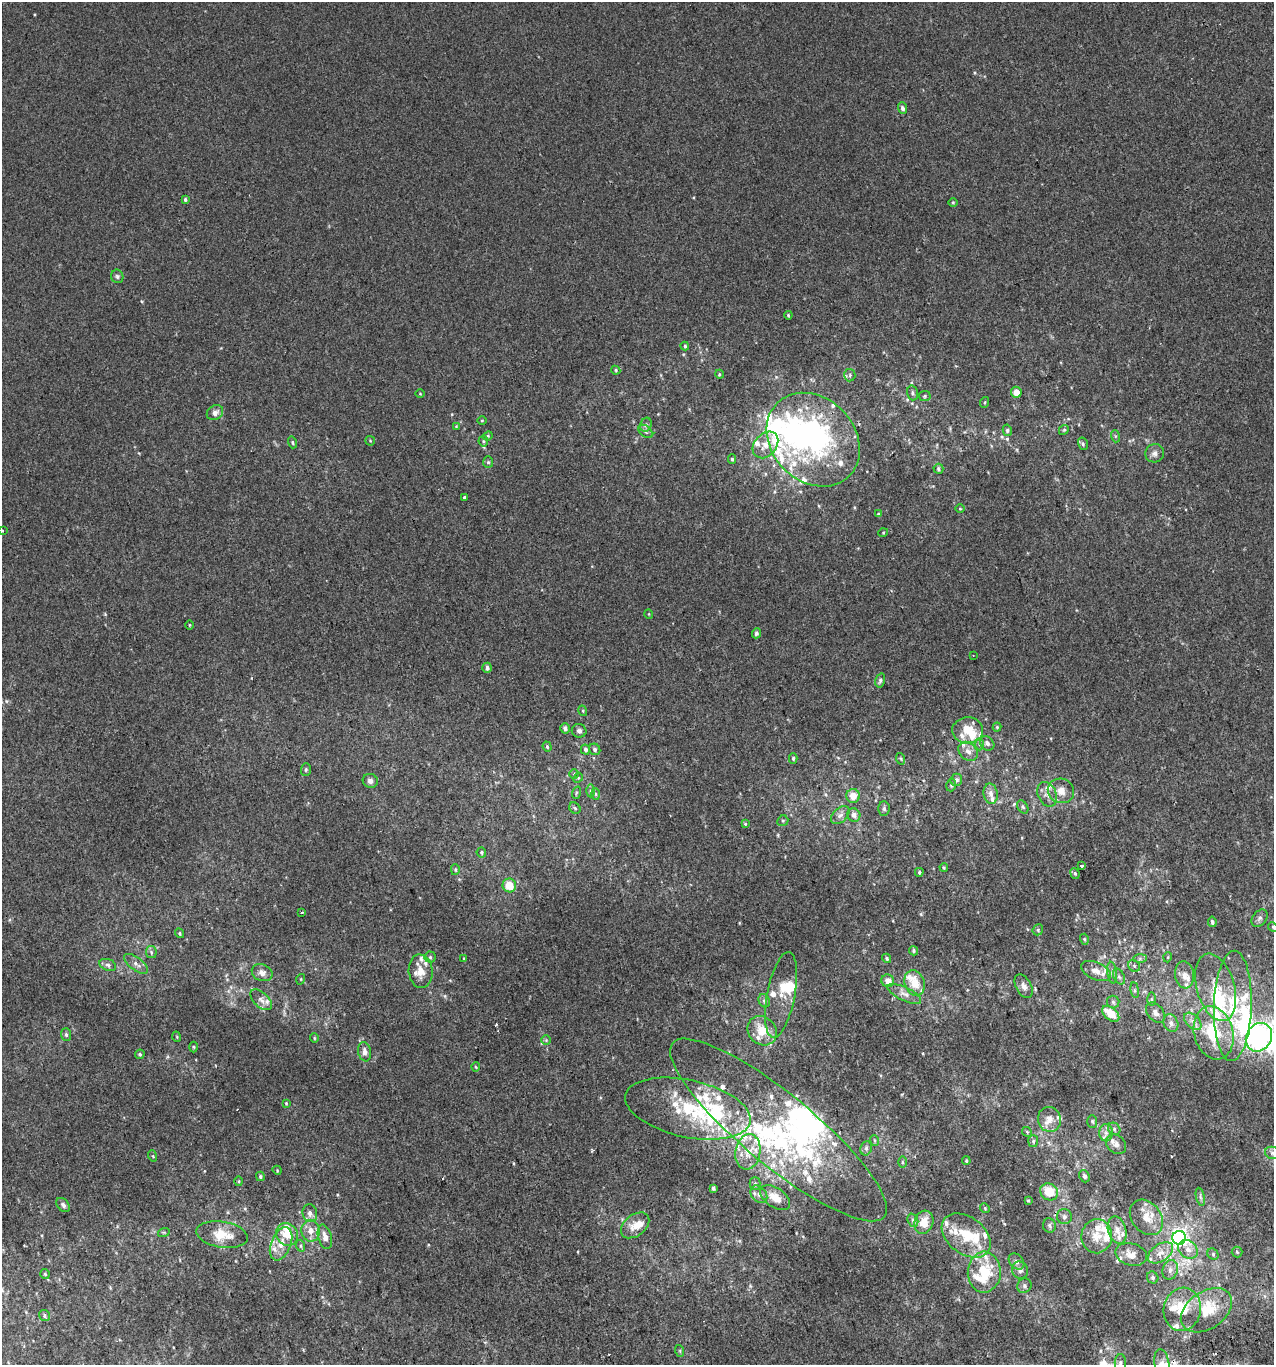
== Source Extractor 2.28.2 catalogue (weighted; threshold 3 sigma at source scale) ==
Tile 6 of 4 x 4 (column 2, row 2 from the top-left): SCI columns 1359-2630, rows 2770-4132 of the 5313 x 5536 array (HDU 1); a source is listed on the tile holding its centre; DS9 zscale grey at full resolution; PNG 1276 x 1367 px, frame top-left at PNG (2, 2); each listed source drawn as its Kron ellipse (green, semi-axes under 4 px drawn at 4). Shown black and unused: <1% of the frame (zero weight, under 2 of 3 exposures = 2% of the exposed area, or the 3 px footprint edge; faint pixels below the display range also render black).
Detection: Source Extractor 2.28.2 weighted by HDU 2 'WHT'; one run over the whole footprint, this tile lists its part. Background 3.90e-04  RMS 0.0036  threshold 0.0164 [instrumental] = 3 sigma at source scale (4.5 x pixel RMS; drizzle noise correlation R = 1.50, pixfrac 1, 0.0396/0.0396 arcsec/px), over >= 5 px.
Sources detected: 289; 10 inside a brighter object's white glare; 3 cosmic-ray / hot-pixel residue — neither listed nor drawn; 75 inside a brighter listed object's ellipse — not listed separately; the other 201 listed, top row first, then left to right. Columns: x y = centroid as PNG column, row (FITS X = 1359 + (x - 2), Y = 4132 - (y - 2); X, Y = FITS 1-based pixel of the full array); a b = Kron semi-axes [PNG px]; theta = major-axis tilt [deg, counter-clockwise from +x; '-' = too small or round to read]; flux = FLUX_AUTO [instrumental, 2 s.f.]
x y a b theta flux
903 108 6 4 -68 0.97
185 200 4 3 - 0.61
953 202 5 3 - 0.31
117 276 7 6 - 0.76
788 315 4 4 - 0.35
685 346 4 4 - 0.54
616 370 5 4 - 0.43
719 374 4 3 - 0.34
850 375 6 5 - 0.76
1016 392 5 5 - 3.1
913 393 7 5 -74 0.77
420 394 4 3 - 0.28
925 396 6 5 - 0.58
985 402 5 3 - 0.35
215 413 8 7 - 1.8
482 420 5 3 - 0.29
646 425 7 5 68 0.84
456 426 4 4 - 0.28
1007 430 6 4 -79 0.58
1064 430 5 4 - 0.46
646 431 9 5 -36 0.87
488 436 5 4 - 0.41
1115 436 6 4 -72 0.47
813 440 51 41 -46 67
370 441 5 4 - 0.38
483 441 5 5 - 0.59
292 442 6 4 -74 0.53
1083 444 6 5 - 0.69
765 445 15 11 48 4.5
1155 453 9 9 - 1.6
732 459 4 4 - 0.55
488 462 6 5 - 0.62
938 469 5 5 - 0.69
464 497 3 3 - 0.97
960 509 5 3 - 0.31
878 514 4 4 - 0.41
2 530 3 2 - 0.6
883 533 5 3 - 0.3
649 614 5 3 - 0.27
189 625 5 3 - 0.29
756 633 5 4 - 0.98
973 656 3 2 - 0.23
487 668 5 4 - 1.1
880 680 7 4 75 0.78
583 711 5 3 - 0.37
997 727 4 4 - 0.4
565 728 5 4 - 1.3
968 730 15 13 2 6.6
579 731 7 6 - 1.2
987 743 8 6 -46 1.2
979 744 6 4 -88 0.57
547 747 5 4 - 0.5
585 749 5 4 - 0.91
595 749 6 5 - 0.86
968 751 11 8 -43 2.3
793 758 5 4 - 0.59
901 759 6 3 -71 0.42
306 770 6 5 - 0.54
574 774 5 5 - 0.53
578 778 5 4 - 0.38
956 780 6 5 - 1.1
370 781 7 7 - 1.3
951 785 6 5 - 0.57
591 791 6 4 90 0.75
1061 791 13 12 - 4.1
576 793 6 4 71 0.46
595 794 6 4 -88 0.51
991 794 10 7 -80 1.9
1047 794 13 9 -66 2.5
853 796 7 7 - 3.8
1023 807 7 4 -60 0.65
575 808 6 5 - 0.65
884 809 7 5 -89 0.8
840 815 11 7 43 1.7
854 815 7 6 - 2
783 821 6 5 - 0.57
745 824 3 3 - 1
481 852 5 5 - 0.62
1081 866 4 3 - 0.58
944 868 4 4 - 0.39
455 870 5 4 - 0.46
919 872 4 3 - 0.44
1075 873 5 4 - 0.54
509 885 7 6 - 5.7
302 912 3 3 - 0.35
1260 918 10 6 51 1.2
1212 922 5 4 - 0.69
1273 927 5 4 - 0.38
1038 930 6 5 - 0.53
180 933 5 4 - 0.5
1084 939 5 4 - 0.43
913 951 4 4 - 0.62
151 952 6 5 - 0.69
430 957 5 5 - 0.59
1168 957 5 3 - 0.35
887 958 5 4 - 0.63
464 959 3 3 - 0.33
1140 959 7 4 0 0.75
136 964 14 6 -36 1.8
108 965 9 5 -20 1
1134 966 6 5 - 0.7
421 971 17 12 -85 4.2
1096 971 16 8 -24 2.9
262 973 11 8 -24 2.2
1112 973 11 5 -83 1.1
1184 975 13 9 -82 2.8
1119 977 8 5 -63 0.94
301 979 5 3 - 0.29
888 981 6 6 - 2.5
914 983 13 10 -72 6.6
1024 986 13 7 -62 2
1216 987 35 19 -74 11
1135 990 8 4 -82 0.63
904 994 18 6 -26 2.5
781 995 43 14 79 7
1151 999 6 4 -90 0.63
261 1000 13 7 -44 1.8
764 1001 7 5 -67 0.88
1113 1002 6 6 - 0.81
1233 1006 55 19 88 22
1155 1013 11 7 -51 1.9
1111 1014 10 6 -40 7.2
1193 1021 10 6 -45 1.8
1171 1023 9 7 -64 1.6
762 1031 16 13 -44 6.6
1214 1033 27 19 -75 17
66 1035 6 5 - 0.78
177 1037 5 3 - 0.31
1259 1037 15 12 59 70
314 1038 5 4 - 0.4
546 1040 5 5 - 0.53
193 1047 5 3 - 0.38
365 1052 10 6 -80 1.7
140 1054 5 4 - 0.6
476 1067 4 4 - 0.35
286 1103 3 3 - 0.31
688 1109 64 28 -12 33
1049 1119 12 11 - 3.3
1092 1121 6 5 - 0.54
1114 1129 7 5 -48 0.87
778 1130 137 36 -39 66
1027 1132 5 4 - 0.41
1106 1133 8 7 - 1.5
874 1140 5 3 - 0.4
1033 1141 6 5 - 0.63
1116 1144 11 8 -39 1.8
866 1148 7 5 69 0.87
748 1152 18 12 82 5.9
1273 1153 8 6 -15 1.1
153 1156 5 3 - 0.33
966 1161 4 3 - 0.44
902 1162 6 4 -89 0.48
277 1170 5 3 - 0.33
260 1176 5 3 - 0.44
1084 1176 6 5 - 0.93
239 1181 5 3 - 0.32
755 1184 6 5 - 0.68
713 1188 4 3 - 0.83
1049 1192 9 8 - 6.9
759 1194 10 7 -48 1.6
1200 1197 9 4 -77 0.71
775 1198 17 9 -35 4.6
1028 1201 4 3 - 0.44
63 1205 8 5 -50 1.1
985 1208 5 4 - 0.41
310 1213 9 7 -76 1.6
1064 1216 8 7 - 1.1
1146 1217 19 14 -52 6.4
913 1220 7 5 -68 0.81
924 1222 12 9 72 5.2
635 1225 16 10 38 4.1
1049 1226 7 6 - 0.93
1117 1230 14 9 -74 3.2
311 1231 11 9 -81 3.2
164 1232 6 4 18 0.4
287 1234 12 10 -58 6.6
222 1235 26 13 -9 8.3
966 1236 27 18 -37 12
1097 1236 17 15 84 5.6
325 1237 12 6 -74 2.3
1179 1238 7 7 - 130
281 1244 17 10 68 4.9
301 1246 6 4 -72 0.49
1188 1249 10 8 -42 2.4
1237 1252 5 5 - 0.53
1161 1253 14 8 34 3.6
1131 1254 16 11 -15 3.6
1213 1254 6 5 - 0.6
1016 1262 9 6 -49 1.1
1020 1270 9 8 - 1.4
1170 1270 10 7 73 1.9
984 1272 20 16 87 14
45 1274 5 5 - 0.45
1153 1278 6 5 - 0.79
1024 1286 7 6 - 0.93
1182 1309 22 18 79 9.1
1206 1310 28 18 34 11
45 1316 6 5 - 0.69
680 1351 6 3 -72 0.42
1120 1363 9 5 88 0.9
1162 1364 15 7 -82 2.7
Isophote crosses this tile's border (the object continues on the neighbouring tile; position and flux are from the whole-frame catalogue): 5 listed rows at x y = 2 530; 1273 927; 1273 1153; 1120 1363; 1162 1364
Unlisted compact peaks at least as high as the median listed source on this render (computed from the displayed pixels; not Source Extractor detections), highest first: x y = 921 914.